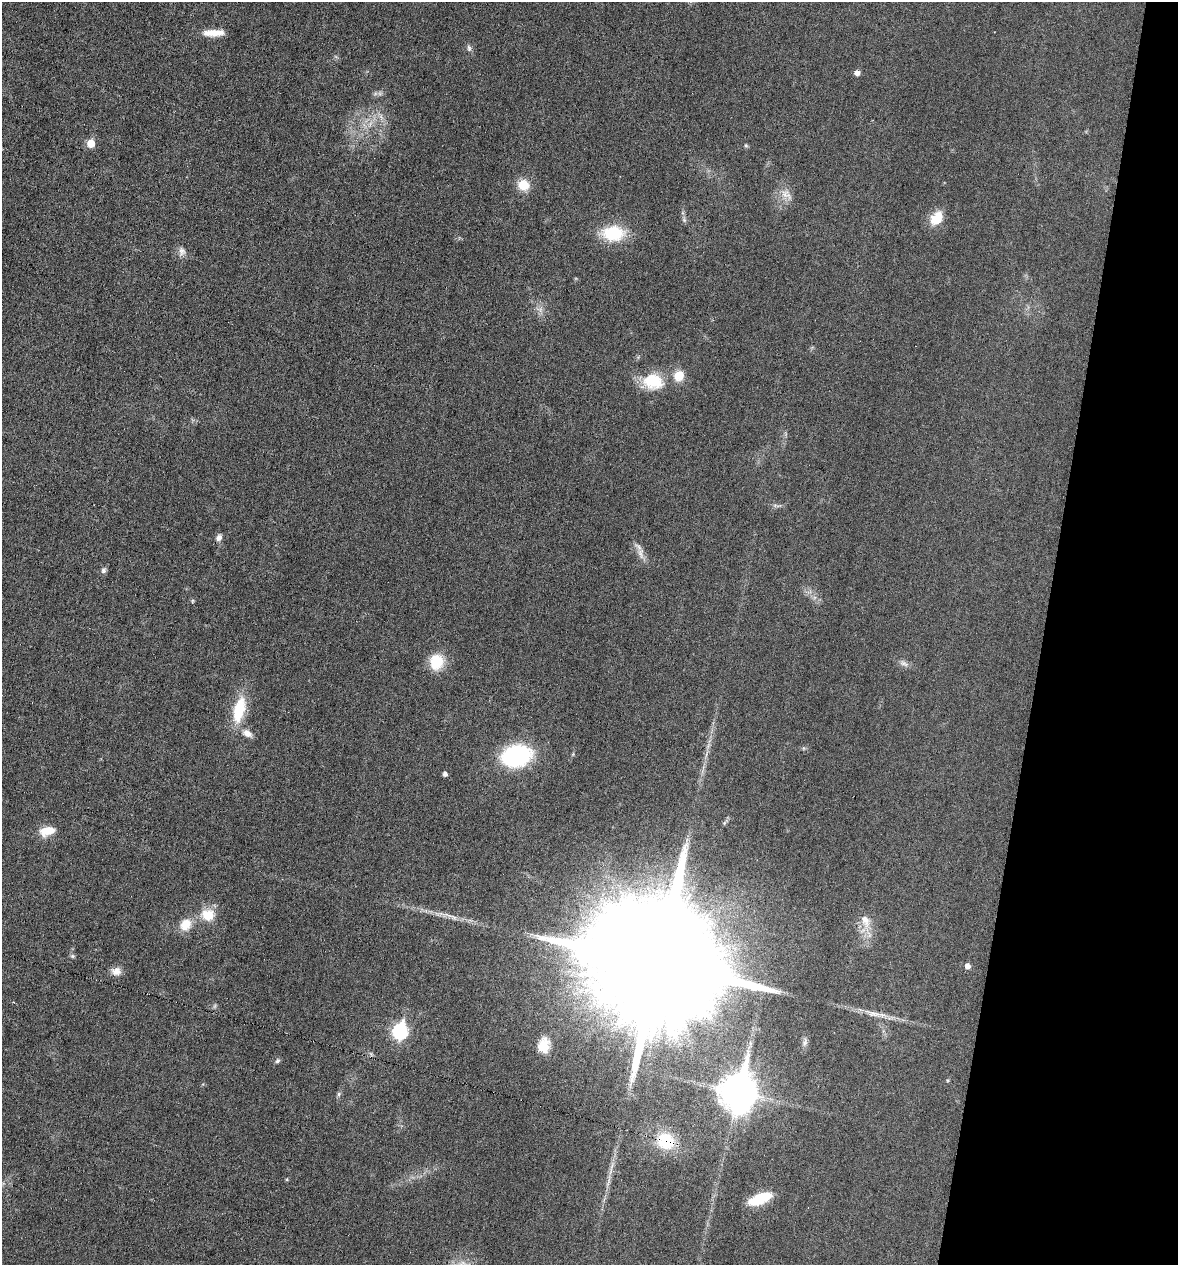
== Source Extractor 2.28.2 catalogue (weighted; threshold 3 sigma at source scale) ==
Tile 8 of 4 x 4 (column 4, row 2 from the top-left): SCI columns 3648-4823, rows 2527-3789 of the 5066 x 5052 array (HDU 1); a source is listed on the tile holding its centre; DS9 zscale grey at full resolution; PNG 1180 x 1267 px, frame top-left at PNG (2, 2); no overlay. Shown black and unused: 11% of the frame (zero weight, under 3 of 6 exposures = <1% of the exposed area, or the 3 px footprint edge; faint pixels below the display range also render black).
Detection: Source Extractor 2.28.2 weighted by HDU 2 'WHT'; one run over the whole footprint, this tile lists its part. Background 0.0182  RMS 0.0035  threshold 0.0143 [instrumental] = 3 sigma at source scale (4.09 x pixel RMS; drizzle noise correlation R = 1.36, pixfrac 0.8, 0.05/0.05 arcsec/px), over >= 5 px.
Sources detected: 51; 3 too faint to see at this stretch — not listed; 1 inside a brighter listed object's ellipse — not listed separately; the other 47 listed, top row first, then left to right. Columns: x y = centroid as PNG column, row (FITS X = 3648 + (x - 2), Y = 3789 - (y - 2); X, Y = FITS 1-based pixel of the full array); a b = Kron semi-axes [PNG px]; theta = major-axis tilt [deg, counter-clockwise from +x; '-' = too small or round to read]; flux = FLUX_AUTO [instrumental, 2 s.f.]
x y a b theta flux
213 33 23 7 1 4.8
469 48 9 6 -82 0.9
857 73 5 5 - 1.9
381 117 9 6 -65 1.4
370 124 12 5 59 1.8
91 143 6 6 - 6.1
746 145 6 5 - 0.45
523 185 14 13 - 5.1
786 194 20 11 -40 3.3
937 218 19 12 54 6.2
684 220 6 5 - 0.61
613 233 19 13 0 18
182 251 13 9 82 1.9
679 376 12 11 - 5
653 381 25 19 -1 12
776 505 12 3 -14 0.77
219 537 9 7 62 1.3
641 553 17 8 -83 2.4
103 570 9 6 67 0.95
192 601 6 4 89 0.39
436 662 19 16 84 8.8
903 663 14 6 -29 1.5
239 710 33 13 76 13
247 733 13 8 -29 2.6
516 756 27 19 12 41
445 774 4 4 - 1.2
724 823 6 4 47 0.5
47 831 19 10 14 5.4
208 915 18 15 -6 6.6
453 917 33 7 -12 4.2
865 921 21 12 -73 4.8
185 925 16 13 53 5.1
72 956 6 5 - 0.54
658 963 41 28 -18 26000
967 966 5 5 - 2
116 971 12 10 -8 2.5
873 1013 30 8 -13 4.3
400 1031 8 7 - 57
805 1042 12 7 73 1.3
544 1045 18 13 81 5.5
371 1054 7 4 -46 0.56
277 1061 7 6 - 0.65
738 1092 14 11 77 790
339 1094 7 5 26 0.64
666 1141 21 19 -41 12
611 1168 28 4 76 2.9
760 1199 21 9 22 14
Overlapping masked pixels (flux is a lower limit): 1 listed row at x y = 666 1141